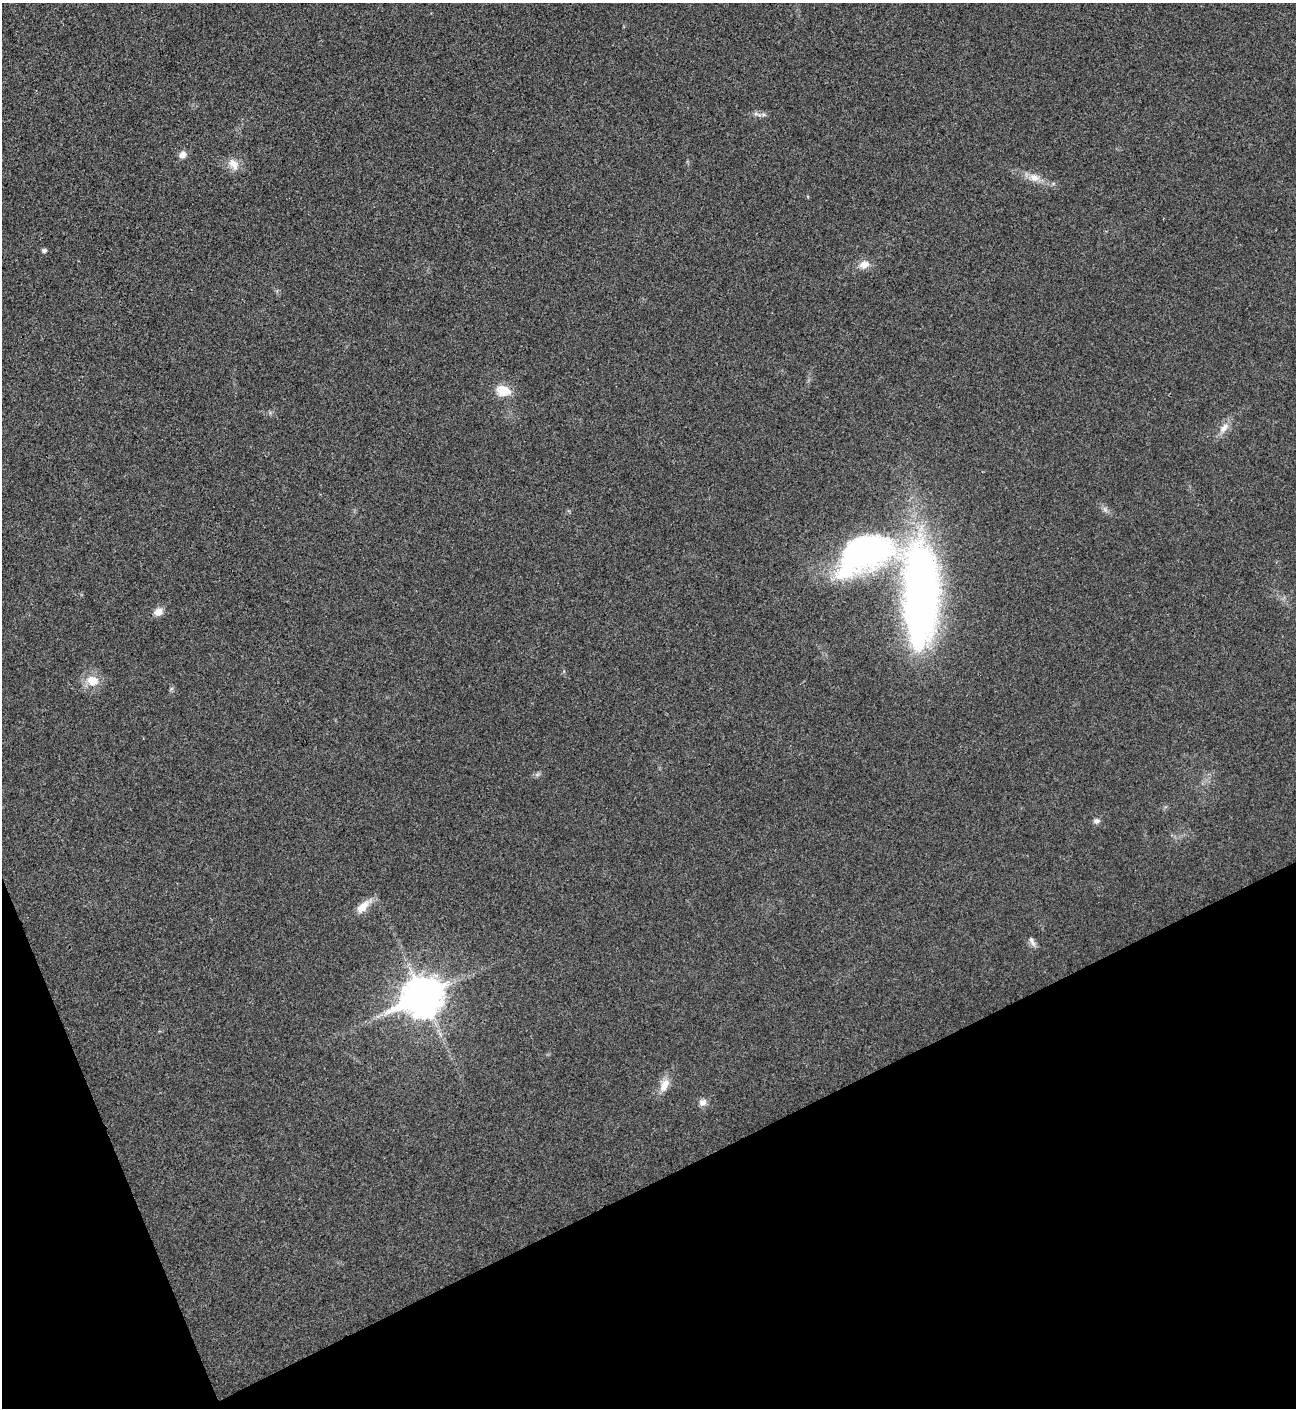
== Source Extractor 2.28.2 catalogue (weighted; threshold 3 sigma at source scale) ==
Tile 14 of 4 x 4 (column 2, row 4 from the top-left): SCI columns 1582-2875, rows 4-1409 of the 5618 x 5630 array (HDU 1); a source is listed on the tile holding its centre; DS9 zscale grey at full resolution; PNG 1298 x 1410 px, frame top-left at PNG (2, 3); no overlay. Shown black and unused: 20% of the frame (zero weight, under 3 of 4 exposures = <1% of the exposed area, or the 3 px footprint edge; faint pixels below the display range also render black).
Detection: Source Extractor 2.28.2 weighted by HDU 2 'WHT'; one run over the whole footprint, this tile lists its part. Background 0.0194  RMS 0.0056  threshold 0.025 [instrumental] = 3 sigma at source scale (4.5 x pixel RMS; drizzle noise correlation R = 1.50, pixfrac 1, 0.05/0.05 arcsec/px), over >= 5 px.
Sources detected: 21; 1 inside a brighter object's white glare — not listed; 1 inside a brighter listed object's ellipse — not listed separately; the other 19 listed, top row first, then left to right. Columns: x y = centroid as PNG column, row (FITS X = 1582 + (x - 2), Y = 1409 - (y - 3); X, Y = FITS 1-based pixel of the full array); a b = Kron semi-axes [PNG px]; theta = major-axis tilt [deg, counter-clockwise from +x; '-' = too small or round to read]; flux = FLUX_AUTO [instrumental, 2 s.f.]
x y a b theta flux
757 114 15 4 -20 2.1
183 154 9 8 - 3.2
233 164 18 12 -54 5.8
1034 177 16 11 -12 5.8
44 250 6 5 - 1.3
864 264 13 9 16 5.5
503 391 18 13 -11 9.9
1224 428 17 9 48 5.1
1105 509 8 6 -46 1.8
864 552 127 48 -14 270
158 612 11 9 29 4.5
92 681 15 12 -12 9.5
171 689 7 4 19 0.78
1096 821 8 7 - 2
363 906 24 10 44 7.4
1032 943 12 6 -51 2.6
422 997 16 12 24 1200
664 1085 18 10 63 6.9
703 1102 10 9 - 2.9